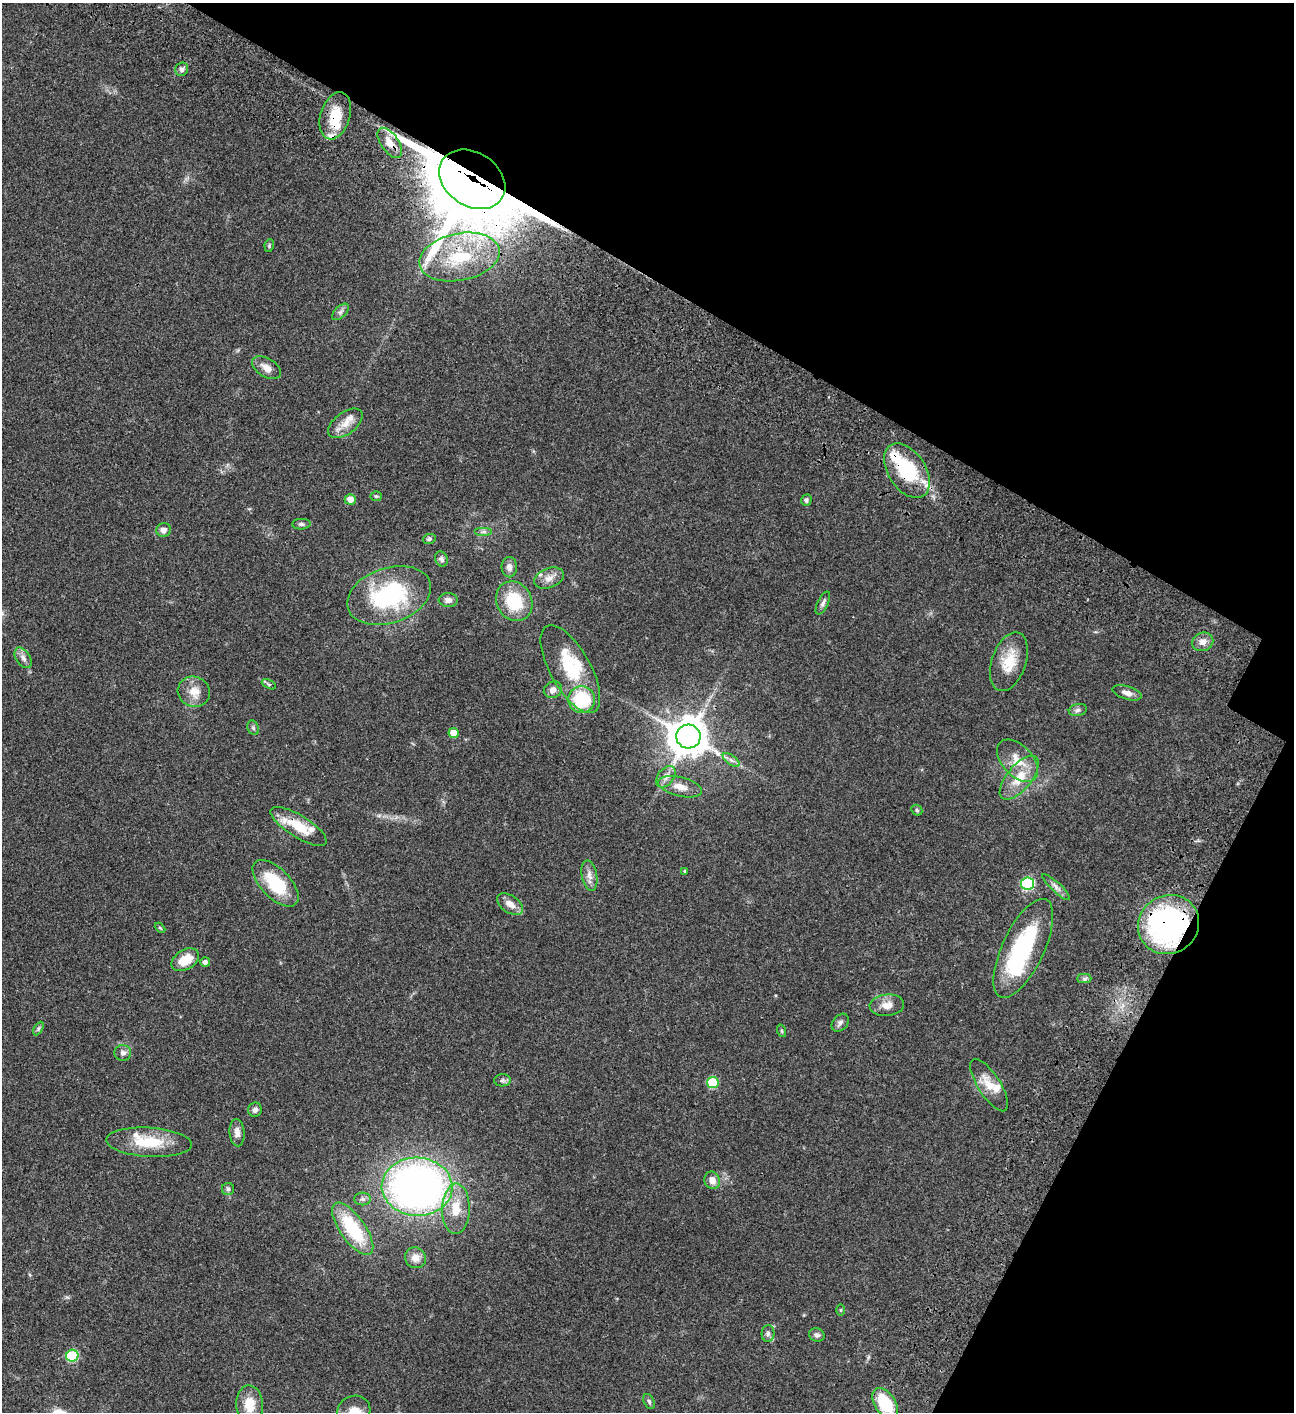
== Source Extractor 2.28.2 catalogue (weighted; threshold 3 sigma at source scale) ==
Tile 8 of 4 x 4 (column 4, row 2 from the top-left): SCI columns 4382-5673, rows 3023-4432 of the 6049 x 6047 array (HDU 1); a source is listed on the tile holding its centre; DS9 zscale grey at full resolution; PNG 1296 x 1414 px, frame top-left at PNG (2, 3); each listed source drawn as its Kron ellipse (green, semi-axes under 4 px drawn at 4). Shown black and unused: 27% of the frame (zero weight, under 3 of 4 exposures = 13% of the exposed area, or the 3 px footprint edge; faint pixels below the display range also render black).
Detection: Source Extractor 2.28.2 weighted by HDU 2 'WHT'; one run over the whole footprint, this tile lists its part. Background 0.064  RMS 0.0059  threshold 0.0264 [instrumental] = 3 sigma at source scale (4.5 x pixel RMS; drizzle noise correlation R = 1.50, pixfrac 1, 0.05/0.05 arcsec/px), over >= 5 px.
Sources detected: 91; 9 inside a brighter listed object's ellipse — not listed separately; the other 82 listed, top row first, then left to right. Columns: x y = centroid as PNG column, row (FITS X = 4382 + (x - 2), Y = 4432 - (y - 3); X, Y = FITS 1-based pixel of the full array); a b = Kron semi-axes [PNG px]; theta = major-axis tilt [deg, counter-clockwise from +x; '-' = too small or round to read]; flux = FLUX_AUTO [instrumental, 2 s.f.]
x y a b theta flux
182 69 7 6 - 2.2
335 116 24 14 73 17
390 143 17 8 -56 4.9
472 179 35 27 -34 5100
269 246 6 4 80 0.83
459 257 41 23 11 44
340 312 10 5 43 1.8
267 368 16 9 -31 4.6
345 423 20 11 37 7
907 471 30 18 -57 38
376 496 5 5 - 0.81
350 499 5 5 - 4.8
806 500 6 5 - 1.3
301 524 9 5 4 1.6
164 530 7 7 - 3.1
484 532 9 4 0 1.5
429 539 6 5 - 1
441 559 8 6 -64 1.5
509 567 10 7 -89 2.6
549 578 15 9 21 4.7
389 595 43 27 18 61
448 600 9 7 -5 2.4
514 601 20 17 -60 24
823 603 12 5 63 1.7
1203 642 11 9 21 3.8
23 658 11 7 -56 2.9
1009 662 30 17 71 15
570 669 49 20 -61 29
269 684 7 4 -25 0.82
553 690 9 8 - 3.3
194 692 16 15 - 7.6
1127 693 15 6 -17 3.1
582 700 13 13 - 31
1078 710 9 6 12 1.6
253 728 7 5 -69 1.1
453 733 5 5 - 7.1
688 737 12 12 - 1400
731 760 10 5 -36 1.9
1017 761 25 15 -47 12
666 777 12 8 51 3.4
1019 778 26 12 50 13
680 787 22 9 -14 6.6
917 810 6 4 -44 0.83
299 826 32 11 -32 16
685 871 3 3 - 0.55
589 876 15 7 -79 3.6
276 883 29 14 -46 28
1028 884 6 6 - 62
1056 887 18 4 -43 2.7
510 904 14 8 -33 4.8
1169 924 31 29 33 150
160 928 6 3 -44 0.61
1023 948 54 21 65 64
185 960 15 10 31 11
205 962 5 5 - 1.9
1084 979 7 4 0 1.2
887 1005 17 11 4 5.6
840 1023 10 7 47 1.9
38 1029 7 4 59 0.98
782 1031 6 4 -71 0.71
123 1053 8 8 - 2.3
502 1080 8 6 2 1.4
713 1083 6 5 - 26
989 1085 30 11 -58 9.4
255 1110 7 6 - 2.1
237 1133 13 7 -85 3.3
149 1142 43 14 -3 21
712 1180 9 7 -69 4.5
417 1187 35 29 -3 300
228 1189 6 6 - 1.3
363 1199 8 6 0 1.7
456 1209 25 14 89 13
353 1229 31 12 -55 34
415 1258 11 10 - 4.7
841 1310 5 3 - 0.52
768 1333 8 6 88 1.7
817 1335 8 6 -17 1.9
72 1356 6 6 - 42
649 1401 8 5 -63 1.2
885 1403 17 10 -55 25
250 1405 19 13 -88 12
354 1412 17 15 31 8.3
Overlapping masked pixels (flux is a lower limit): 6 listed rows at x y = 335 116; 390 143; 472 179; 907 471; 299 826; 1169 924
Isophote crosses this tile's border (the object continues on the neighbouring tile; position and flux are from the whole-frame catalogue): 1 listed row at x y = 354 1412